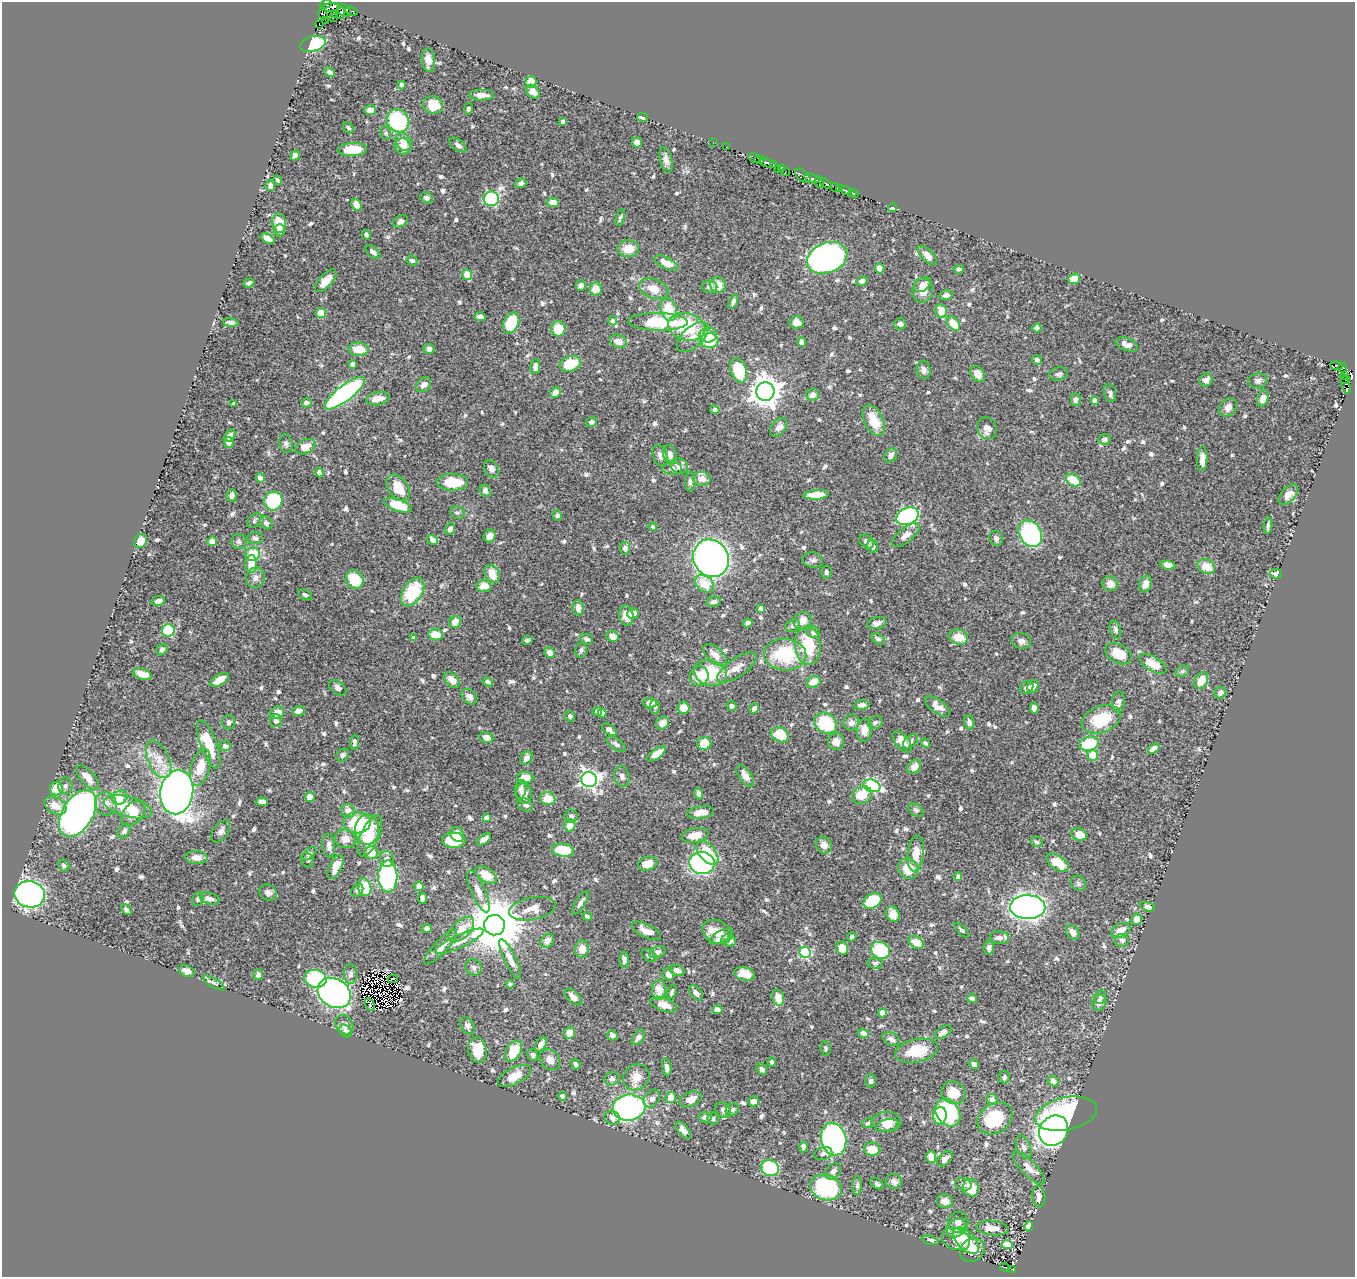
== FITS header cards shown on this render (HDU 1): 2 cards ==
NAXIS1  =                 1353
NAXIS2  =                 1275

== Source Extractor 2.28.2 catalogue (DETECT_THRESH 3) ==
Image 1353 x 1275 px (HDU 1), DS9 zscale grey, 1 PNG px = 1 image px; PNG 1357 x 1279 px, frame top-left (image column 1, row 1275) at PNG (2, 2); each listed source drawn as its Kron ellipse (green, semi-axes under 4 px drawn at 4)
Background 0.424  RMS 0.014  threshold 0.041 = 3 sigma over >= 5 px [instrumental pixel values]
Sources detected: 765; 13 with non-positive FLUX_AUTO (blend fragments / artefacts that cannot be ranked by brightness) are neither listed nor drawn; of the other 752, the 500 brightest by FLUX_AUTO listed and drawn (252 fainter detections omitted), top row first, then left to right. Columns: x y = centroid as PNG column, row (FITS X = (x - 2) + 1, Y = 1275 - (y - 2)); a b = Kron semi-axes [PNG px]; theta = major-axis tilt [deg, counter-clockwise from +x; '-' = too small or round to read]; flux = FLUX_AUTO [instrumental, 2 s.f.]
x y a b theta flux
325 4 6 4 16 94
331 7 8 4 8 95
344 10 7 5 -40 290
351 11 6 3 -20 64
340 13 6 3 69 120
323 14 5 2 - 130
335 14 4 4 - 50
333 18 3 3 - 83
325 20 3 2 - 20
319 24 4 2 - 27
313 44 13 7 15 77
428 60 12 6 -85 10
330 72 5 4 - 3.2
531 82 6 5 - 23
401 85 4 3 - 2.5
533 92 8 6 -43 7.8
482 95 12 5 -1 7.2
433 105 10 8 -19 19
468 109 6 4 77 2.2
370 110 6 5 - 5.6
642 117 5 3 - 2.8
398 121 12 10 -50 75
563 121 3 3 - 2.1
348 128 6 4 -48 2.2
386 133 6 5 - 2
404 142 10 7 -60 8.6
637 142 5 5 - 5.3
713 142 2 2 - 4.4
458 145 10 5 -37 3.7
403 146 8 8 - 12
727 147 2 2 - 3.4
352 149 15 6 3 27
295 156 5 4 - 4.8
754 158 6 3 -27 59
759 159 5 3 - 160
666 160 13 6 -76 5.2
768 163 8 3 -18 220
773 164 3 3 - 22
778 169 3 3 - 19
781 169 4 4 - 27
785 172 4 3 - 18
803 176 9 5 -41 160
812 178 8 4 -17 66
278 180 5 3 - 2.8
819 182 6 3 -80 160
521 183 6 5 - 3.6
826 183 7 3 -34 86
270 186 5 5 - 4.1
835 187 5 3 - 68
839 188 3 2 - 2.8
846 190 4 3 - 150
852 192 3 2 - 4.6
855 194 2 2 - 6.5
427 198 6 5 - 2.8
491 199 7 7 - 76
553 202 6 5 - 8.9
357 205 6 4 -62 11
893 207 5 3 - 12
620 218 8 4 68 2.3
401 221 8 5 28 3.1
279 223 10 7 -81 21
280 230 6 5 - 4.5
366 235 5 3 - 2.5
268 238 7 4 -25 5.9
628 249 10 8 3 14
373 252 9 5 -41 4.4
927 255 12 6 -45 6.4
827 258 21 15 22 320
412 261 6 5 - 2.1
666 263 13 5 -27 13
880 268 5 4 - 6.3
959 269 5 4 - 2.1
467 275 6 5 - 15
1074 279 6 5 - 13
326 281 14 6 48 10
862 281 6 4 29 3.2
249 283 6 4 18 2.2
581 285 5 5 - 3.7
718 285 8 7 - 12
922 285 9 6 34 5.1
709 287 8 6 -3 3
596 289 6 6 - 12
654 289 15 9 -21 11
922 290 12 10 83 10
946 295 7 5 15 4.5
733 302 7 4 67 3.2
669 310 11 8 -76 23
941 311 7 5 -76 13
321 313 5 5 - 14
480 317 5 4 - 5.4
613 321 4 4 - 7
231 322 7 4 -8 3.3
658 322 29 9 -1 52
797 322 7 6 - 7.2
511 323 11 7 66 38
900 324 6 5 - 3.8
954 324 8 5 -51 22
687 327 19 13 -13 56
1037 328 5 4 - 2.8
558 329 7 7 - 24
708 335 9 7 -1 10
693 337 19 10 43 11
618 341 9 6 -21 7.5
709 341 9 7 1 32
802 342 5 4 - 3
1127 344 12 6 -22 5.2
359 349 10 6 -1 17
429 349 5 5 - 4.7
1037 360 5 5 - 2.7
353 364 4 4 - 3.8
570 364 11 7 16 28
1336 366 6 3 -10 67
535 367 7 5 84 5.8
1343 368 5 4 - 28
739 370 12 8 -71 43
924 370 9 7 -80 4.2
978 374 9 6 -54 6.8
1058 374 9 6 13 2.8
1344 375 3 3 - 19
1206 380 7 6 - 5.5
1346 380 5 4 - 16
1258 381 9 7 6 3.4
424 384 8 6 47 4.7
1345 384 10 4 -72 28
555 392 6 5 - 8.7
765 392 9 9 - 1400
345 393 25 8 37 240
1110 393 9 6 -75 3
813 395 6 6 - 7.4
1263 398 8 5 72 6.8
378 399 12 6 10 8.3
1076 400 6 4 -89 2.7
1095 400 4 4 - 7
306 403 5 4 - 4.1
234 404 4 3 - 2.7
1228 407 10 8 47 5.7
715 410 5 4 - 2.4
874 421 16 9 -64 22
591 422 6 5 - 2
779 427 10 7 51 6.1
987 428 11 9 -61 8.2
230 435 7 4 56 3.6
1105 439 6 5 - 3.1
229 443 5 4 - 4.1
286 444 9 6 -80 2.7
305 447 10 7 24 13
670 454 9 6 -75 4.9
891 455 8 5 56 4.6
660 456 10 7 -70 4.1
1202 459 12 5 88 7.3
679 466 9 7 -24 8.4
491 469 9 7 -59 5
672 469 10 6 -1 3.7
319 472 5 4 - 2.2
260 478 4 4 - 5.3
702 479 9 7 -7 6.4
1073 480 8 5 -33 23
452 482 15 8 -1 32
690 482 9 5 -86 2.6
398 488 15 10 -53 22
485 491 6 5 - 4.5
816 495 12 5 4 19
1288 495 12 7 47 7.5
232 496 6 5 - 4.3
273 501 9 9 - 78
398 505 14 6 -19 26
457 513 7 6 - 2.4
557 515 5 4 - 3
907 516 11 8 24 160
254 520 9 5 47 2.1
266 523 7 5 -40 2.3
1268 526 8 3 86 2.7
653 527 4 4 - 2.1
450 529 6 5 - 3.8
1030 534 14 11 -61 170
906 535 17 7 39 7.6
490 536 6 5 - 7
255 538 8 6 1 2.9
996 538 7 6 - 2.9
433 540 6 4 -34 5
140 541 7 6 - 10
212 541 5 4 - 7.1
239 542 8 7 - 3
867 542 8 6 -38 3.9
873 546 6 5 - 3.8
625 548 6 5 - 4.7
253 554 7 6 - 30
711 558 19 17 -59 420
813 560 10 7 -10 3.2
251 564 9 6 87 15
1168 565 7 4 -6 5.2
1206 566 9 7 -26 16
826 572 6 5 - 2.3
492 574 9 7 -64 15
1276 574 6 5 - 5.3
255 578 10 9 - 4.7
355 580 10 8 -49 28
704 584 10 7 -39 19
1110 584 8 7 - 6.8
1146 584 8 6 74 6.4
484 586 7 6 - 11
413 592 15 9 59 46
305 595 7 5 -27 2.3
158 601 7 4 15 4
714 602 7 5 11 2.9
578 608 7 5 -82 6.8
761 609 4 4 - 7.2
633 613 6 5 - 7.6
626 616 10 7 -84 13
802 621 9 8 - 8.8
455 622 6 5 - 10
748 623 4 4 - 4.4
877 623 10 6 11 4.8
793 626 7 6 - 3
168 630 6 6 - 44
1115 630 9 5 -75 2.7
813 632 6 5 - 3.2
436 635 7 5 -8 18
612 636 6 5 - 9.9
958 637 9 7 -17 15
413 638 4 4 - 2.5
586 639 6 5 - 2.7
878 639 7 5 -33 2.3
527 640 5 4 - 2.1
1021 641 10 8 -13 4.6
808 646 19 13 -86 44
162 650 6 5 - 2.8
581 650 8 5 80 2.6
550 652 5 5 - 6
1118 654 14 9 -28 17
715 655 14 7 -42 8.8
785 655 21 16 -4 56
1153 664 15 7 -32 20
737 668 23 9 35 11
1182 671 7 5 22 2
710 673 17 12 -19 43
142 674 9 5 -16 8.9
699 676 10 9 - 14
220 680 10 5 32 10
452 680 9 6 -48 9.1
1201 680 9 6 63 12
488 682 5 4 - 2.6
813 682 7 5 16 11
1033 686 6 5 - 6.1
338 688 10 6 -37 3.2
1026 688 7 6 - 3.3
1220 693 6 5 - 4.4
469 697 9 6 -43 4
1118 702 10 6 86 3.3
650 703 7 5 -1 5.9
862 705 8 4 5 3.9
732 706 5 5 - 2.6
937 706 14 7 -36 8.7
655 707 7 5 -81 2.2
683 708 6 6 - 13
754 708 5 4 - 4.4
1034 708 6 4 -77 4.4
298 711 6 4 16 5.5
597 711 4 4 - 3.2
277 713 7 6 - 10
602 714 4 4 - 2.6
570 716 5 5 - 2.8
1101 719 20 13 21 37
276 721 6 6 - 3.4
229 722 7 6 - 2.4
851 722 8 8 - 4.8
875 722 7 6 - 2.2
969 722 7 5 -80 3.7
662 723 7 6 - 7.9
826 723 12 10 -34 51
609 730 8 5 -39 3.7
864 730 12 7 84 9.3
780 735 9 7 -27 24
486 738 7 5 -14 8.1
911 741 9 5 44 2.6
355 742 7 4 87 2.8
836 742 8 8 - 6.9
902 742 12 6 -50 13
704 743 7 6 - 19
925 743 5 4 - 2.8
209 744 25 8 -70 30
616 744 11 5 -35 3.2
1089 744 10 7 12 39
225 746 6 5 - 2.8
1154 748 6 4 36 4.7
657 754 11 5 38 8.6
343 755 7 5 48 2.6
1093 755 5 5 - 16
526 758 7 5 52 6
159 759 20 10 -67 13
200 767 19 9 74 17
914 767 8 6 42 7.8
622 776 10 7 -78 3.9
745 776 12 6 -55 7.2
88 778 15 7 -48 10
525 778 8 5 -6 13
589 780 8 7 - 320
65 786 8 7 - 3.2
872 786 9 6 -18 120
56 789 7 6 - 17
521 789 9 5 80 4.2
177 792 22 16 80 1100
524 793 10 8 -81 8.5
698 793 6 4 -78 3
862 795 10 8 29 18
120 797 8 6 34 26
310 797 5 5 - 6.4
548 799 8 6 -12 17
262 802 6 4 -3 3.5
106 804 12 10 -65 7.8
525 805 8 6 -32 3.8
55 806 12 8 -29 12
128 807 25 10 -14 28
916 810 8 5 -37 2.4
348 811 7 6 - 6.4
701 812 13 6 9 8.9
133 813 14 9 46 12
78 814 26 15 59 770
571 816 6 6 - 3.2
486 818 4 4 - 9.1
357 823 13 10 3 50
570 825 6 5 - 14
367 830 15 12 90 27
124 831 8 5 61 2.8
221 831 13 7 55 4.8
457 834 8 6 -60 9.9
695 835 13 7 12 12
1079 835 8 6 -20 11
370 836 22 9 66 28
345 839 10 9 - 7.8
484 839 8 4 37 5.4
454 840 12 7 -2 31
1037 842 6 5 - 2.2
824 845 9 7 -50 6.4
329 846 12 6 -84 4.9
563 850 11 6 -7 28
371 853 7 6 - 14
707 853 14 8 -49 28
309 854 9 4 44 2.3
916 854 18 8 83 11
196 857 11 6 -4 6.8
387 859 8 7 - 5.9
307 860 8 6 -61 2.1
702 863 12 11 - 200
1058 863 12 7 -33 22
648 864 10 6 19 13
64 866 6 5 - 2.9
336 867 13 6 64 10
908 868 10 9 - 16
486 875 12 6 -32 18
388 876 16 9 90 170
958 876 4 4 - 3
1078 883 8 7 - 2.8
419 886 5 4 - 7
365 887 9 6 -79 27
357 890 7 5 53 2.3
478 891 23 7 -66 7.9
268 892 9 7 -34 3.4
30 894 15 13 -11 360
422 898 5 4 - 3.9
198 899 7 5 79 2.9
210 899 10 5 -17 5.8
873 901 9 7 29 33
581 903 13 5 57 3.7
1028 907 17 12 -1 720
1148 907 7 4 -16 2.7
532 909 23 11 11 12
126 910 6 4 -52 2.4
893 914 8 6 -64 9
587 916 5 4 - 2.4
1136 919 6 5 - 5.4
494 925 10 10 - 6900
427 929 5 4 - 2.5
461 930 16 8 45 15
961 930 9 4 -45 2.2
646 931 16 6 -26 10
1121 931 10 6 27 10
717 932 15 11 -25 20
1073 932 8 6 -55 7.2
721 936 13 5 29 5.5
852 937 5 4 - 2.6
999 938 9 6 -4 5.3
1122 940 7 6 - 3
459 941 26 6 25 9.6
547 941 8 6 50 6
729 941 7 6 - 5.9
916 942 8 6 -33 15
441 947 23 6 46 9.4
842 948 7 5 -65 15
989 948 7 5 83 3.1
582 949 9 7 87 8.7
880 950 10 8 -30 52
657 952 8 5 21 3.2
805 952 5 5 - 110
649 956 8 5 -32 2.5
510 959 22 5 -64 7.4
624 960 8 4 -87 2.8
875 963 7 5 -4 2.1
474 967 8 7 - 3.2
187 971 8 5 -22 6.6
677 971 8 5 -21 5
351 974 10 6 89 3.8
668 974 6 5 - 6
745 974 11 6 -13 12
258 975 5 5 - 3.6
315 979 11 9 -13 77
393 979 5 2 - 2.3
214 983 12 4 -31 2.4
510 984 4 4 - 2.3
659 990 10 7 87 16
672 992 7 4 70 2
334 993 17 14 -32 310
696 993 9 5 -50 4.7
573 997 10 5 -42 6
1100 997 7 5 62 2.9
778 998 8 5 -76 11
972 998 5 3 - 2.9
1099 1003 8 7 - 4.8
370 1005 7 3 -64 3.3
664 1005 14 6 -20 10
717 1010 5 4 - 6.2
882 1013 4 4 - 6.5
344 1025 10 8 -56 4.9
467 1026 9 6 -59 3.4
346 1031 7 5 -46 4.4
943 1032 9 5 32 4.6
570 1033 6 5 - 13
863 1033 5 4 - 3.3
612 1035 5 5 - 4.4
638 1037 8 5 53 4.1
891 1039 9 6 -27 3.9
541 1044 8 5 58 6.6
826 1048 7 5 -84 2.4
478 1050 13 9 -77 24
514 1051 11 7 60 24
917 1051 21 11 12 28
533 1055 6 5 - 2.5
550 1060 11 9 -45 6.4
772 1062 5 4 - 2.3
576 1064 5 3 - 2.1
974 1064 5 4 - 2.7
667 1067 9 4 -80 4.2
762 1069 6 4 -53 3.4
514 1076 18 8 27 15
636 1077 14 12 42 11
1004 1077 6 6 - 2.1
612 1079 7 6 - 3.7
871 1081 6 5 - 2.1
1053 1081 6 5 - 4.7
954 1093 12 11 - 17
563 1096 4 4 - 3.4
671 1097 5 5 - 13
652 1099 10 7 54 4.7
691 1099 12 7 22 7.4
992 1100 6 5 - 4.7
753 1101 5 5 - 5.4
629 1107 16 13 7 210
723 1110 8 7 - 3.7
732 1110 7 5 31 2.6
948 1113 15 11 -57 92
1066 1114 31 16 12 120
940 1116 8 6 80 42
705 1117 6 5 - 4.2
612 1118 8 6 -27 4.1
995 1118 19 14 35 47
713 1119 6 6 - 2.3
887 1122 14 10 2 12
867 1123 6 4 28 2
887 1126 12 6 13 5.9
683 1130 10 5 -49 5.3
1054 1131 16 13 53 620
834 1139 16 12 -76 270
803 1147 5 4 - 2.8
1024 1147 12 7 -69 4.3
872 1149 8 6 -6 16
823 1154 9 6 15 2.8
931 1157 6 5 - 15
945 1159 9 5 42 4.4
770 1168 9 8 - 58
1029 1168 21 7 -46 8.8
833 1171 9 6 46 4.4
894 1182 8 7 - 3.8
877 1184 7 5 -34 2.2
963 1184 8 6 -15 2.8
857 1186 9 5 90 2.7
826 1187 16 12 -18 110
971 1188 9 7 -67 22
1039 1197 11 6 -85 6.6
945 1201 8 7 - 7.2
958 1222 10 10 - 6.2
1029 1226 5 4 - 6.1
956 1228 11 8 45 7.1
992 1228 16 7 -6 11
956 1239 15 10 -23 8
930 1240 8 4 -14 2.7
966 1241 16 9 -45 30
1007 1245 5 4 - 25
972 1250 13 11 40 10
1004 1267 5 3 - 25
1012 1269 3 3 - 22
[252 fainter detections neither listed nor drawn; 13 non-positive-flux detections neither listed nor drawn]